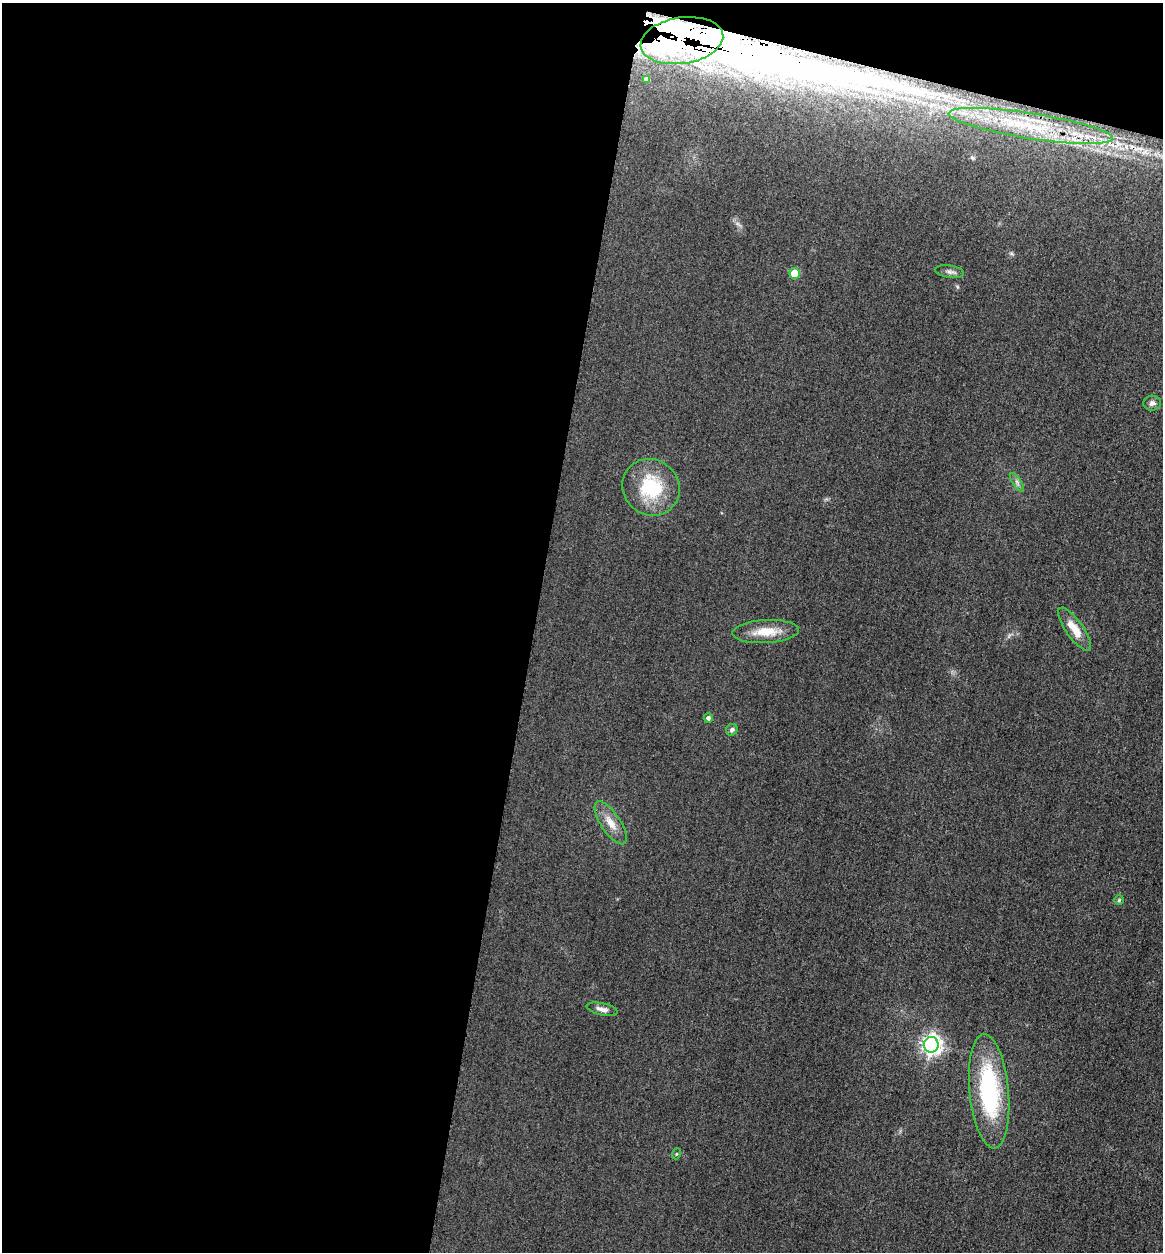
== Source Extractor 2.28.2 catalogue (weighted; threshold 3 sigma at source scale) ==
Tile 1 of 4 x 4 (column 1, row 1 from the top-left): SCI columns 267-1427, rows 3770-5019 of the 5058 x 5038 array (HDU 1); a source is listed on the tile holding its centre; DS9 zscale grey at full resolution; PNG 1165 x 1254 px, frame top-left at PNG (2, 3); each listed source drawn as its Kron ellipse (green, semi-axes under 4 px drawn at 4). Shown black and unused: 49% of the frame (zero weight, under 3 of 4 exposures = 3% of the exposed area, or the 3 px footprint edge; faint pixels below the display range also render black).
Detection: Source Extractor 2.28.2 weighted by HDU 2 'WHT'; one run over the whole footprint, this tile lists its part. Background 0.0723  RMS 0.017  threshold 0.0777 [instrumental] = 3 sigma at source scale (4.5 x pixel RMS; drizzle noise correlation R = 1.50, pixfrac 1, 0.05/0.05 arcsec/px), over >= 5 px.
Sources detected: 21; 1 inside a brighter object's white glare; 1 long thin detection or spike segment (spike, bleed or trail) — neither listed nor drawn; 1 inside a brighter listed object's ellipse — not listed separately; the other 18 listed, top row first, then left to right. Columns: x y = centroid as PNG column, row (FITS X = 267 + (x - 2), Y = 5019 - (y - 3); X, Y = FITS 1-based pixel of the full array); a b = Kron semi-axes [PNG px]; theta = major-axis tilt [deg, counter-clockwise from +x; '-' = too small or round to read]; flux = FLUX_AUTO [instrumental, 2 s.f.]
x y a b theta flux
682 41 41 23 8 360
647 79 4 4 - 6.7
1031 126 83 12 -9 140
950 272 14 6 -9 7.2
795 273 5 5 - 43
1152 403 8 7 - 7.1
1017 482 10 4 -57 4.7
651 487 29 27 -42 100
1075 629 25 8 -55 31
766 632 33 11 3 39
708 718 5 4 - 4.9
732 730 6 5 - 4.9
611 823 25 9 -56 23
1119 900 5 5 - 2.3
602 1009 16 6 -13 9.2
931 1045 8 7 - 880
989 1091 57 19 -84 210
676 1154 5 3 - 1.8
Overlapping masked pixels (flux is a lower limit): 2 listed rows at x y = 682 41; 1031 126